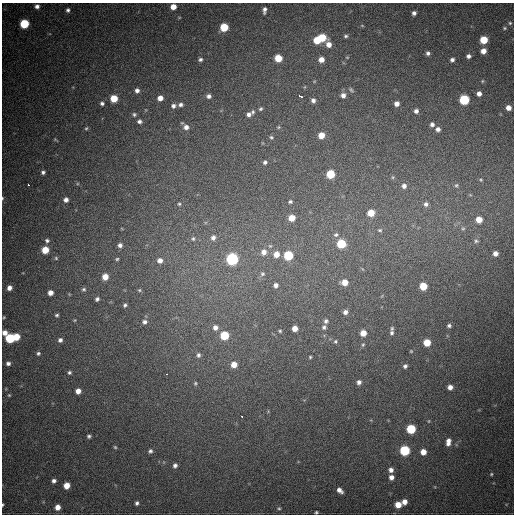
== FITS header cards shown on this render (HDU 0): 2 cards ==
NAXIS1  =                  512
NAXIS2  =                  512

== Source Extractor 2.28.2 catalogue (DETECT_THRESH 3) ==
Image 512 x 512 px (HDU 0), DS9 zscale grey, 1 PNG px = 1 image px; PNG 516 x 516 px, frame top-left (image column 1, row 512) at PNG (2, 3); no overlay
Background 794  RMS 23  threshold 67.6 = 3 sigma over >= 5 px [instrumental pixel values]
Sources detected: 157; all 157 listed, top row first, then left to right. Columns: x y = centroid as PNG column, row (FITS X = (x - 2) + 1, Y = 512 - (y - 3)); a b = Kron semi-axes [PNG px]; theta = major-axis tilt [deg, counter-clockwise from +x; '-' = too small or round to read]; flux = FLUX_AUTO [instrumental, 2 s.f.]
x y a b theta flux
37 6 5 5 - 5800
173 7 5 5 - 15000
68 10 5 4 - 3600
264 10 8 4 82 5300
414 13 5 4 - 5200
510 23 5 5 - 2100
24 24 6 5 - 77000
362 25 5 3 - 1300
224 27 5 5 - 52000
505 28 5 4 - 2000
346 36 5 4 - 2700
322 38 6 5 - 44000
317 40 5 5 - 32000
484 40 5 5 - 40000
329 44 8 6 -69 12000
483 51 5 5 - 12000
428 53 5 5 - 4300
468 56 5 4 - 5200
347 57 5 3 - 1100
278 58 5 5 - 33000
200 59 5 4 - 3500
321 60 5 5 - 12000
452 60 5 4 - 4400
482 81 5 4 - 1700
137 90 6 5 - 5800
351 90 8 4 -44 2600
479 94 4 4 - 7400
343 95 6 6 - 7300
209 96 5 5 - 5100
300 96 4 3 - 7100
114 98 5 5 - 35000
160 98 6 5 - 11000
313 100 5 5 - 5600
464 100 6 6 - 110000
102 103 5 4 - 3600
396 104 5 5 - 8100
180 105 6 5 - 4600
173 106 6 6 - 5400
508 108 4 4 - 11000
260 109 5 4 - 2400
416 111 5 4 - 5000
253 112 6 5 - 2700
134 114 6 5 - 3100
249 114 6 5 - 5100
139 121 6 5 - 4600
432 124 4 4 - 4700
186 127 7 6 - 8300
278 127 5 4 - 1600
86 128 5 4 - 2000
438 129 5 5 - 5200
321 135 5 5 - 19000
271 137 5 5 - 2400
55 139 6 4 -2 1500
265 162 4 4 - 3500
43 172 4 4 - 3700
330 174 6 5 - 55000
393 177 6 4 -90 1900
481 180 5 4 - 1700
29 185 3 2 - 2800
456 185 6 6 - 2700
404 186 6 6 - 6500
2 198 5 3 - 1500
66 200 5 5 - 6300
290 202 4 4 - 2800
179 204 5 4 - 2200
426 204 6 6 - 5400
371 213 6 6 - 24000
292 218 5 5 - 19000
479 220 6 6 - 18000
463 228 7 5 -68 3300
380 230 7 5 -1 2900
336 235 7 6 - 3600
213 238 8 7 - 7400
193 239 7 6 - 3800
47 240 6 6 - 3700
476 241 8 6 -25 3900
341 244 6 6 - 69000
120 245 5 5 - 5000
270 246 6 5 - 2500
45 250 5 5 - 27000
264 252 8 8 - 11000
495 253 5 5 - 8800
276 254 7 6 - 15000
288 255 6 6 - 78000
56 258 5 5 - 2100
117 259 5 4 - 1900
232 259 6 6 - 210000
160 260 6 5 - 7800
262 274 7 6 - 4300
105 277 6 5 - 17000
345 282 5 5 - 17000
276 285 6 5 - 5600
423 286 5 5 - 34000
9 288 5 5 - 7700
84 289 6 6 - 3300
139 290 5 4 - 1900
50 293 5 5 - 9500
97 299 5 5 - 4000
125 305 5 4 - 2800
345 312 5 4 - 5500
57 315 5 4 - 2600
4 317 4 3 - 1400
75 320 4 4 - 1400
326 321 5 5 - 3500
145 322 6 5 - 4900
449 325 5 4 - 3100
215 327 7 7 - 7600
324 327 6 5 - 3400
295 328 5 5 - 12000
280 331 4 4 - 1900
5 333 6 5 - 9300
363 333 5 5 - 17000
392 333 7 5 83 4200
224 335 6 5 - 65000
16 337 5 5 - 25000
10 338 6 6 - 86000
60 340 5 5 - 4800
335 341 5 5 - 2300
427 343 5 5 - 28000
363 345 5 4 - 2000
411 351 4 3 - 1300
38 353 4 4 - 2800
198 355 6 6 - 4400
310 357 3 3 - 1700
8 363 5 5 - 4600
234 365 5 5 - 15000
405 366 5 5 - 3800
69 372 5 5 - 2700
166 374 3 2 - 2200
359 382 5 5 - 5200
195 383 6 5 - 2200
450 387 5 5 - 8300
78 391 5 5 - 10000
9 395 5 4 - 1700
242 417 3 2 - 3500
429 421 5 3 - 1300
411 429 6 6 - 79000
89 436 4 4 - 3000
448 442 9 5 81 9500
115 447 5 4 - 1900
405 450 6 6 - 120000
150 451 5 4 - 3400
423 452 5 5 - 14000
175 465 5 4 - 4500
391 470 5 5 - 6400
491 474 5 4 - 1900
391 477 5 5 - 8200
54 481 4 4 - 4500
67 486 5 5 - 18000
340 490 6 4 -41 7700
404 502 5 5 - 10000
137 503 5 4 - 3600
3 505 3 2 - 1500
398 505 5 5 - 20000
58 507 5 4 - 12000
279 508 6 4 -20 2100
316 512 4 3 - 2100
At the frame edge (FLAGS 8, measured only in part): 3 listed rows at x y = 2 198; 3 505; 316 512